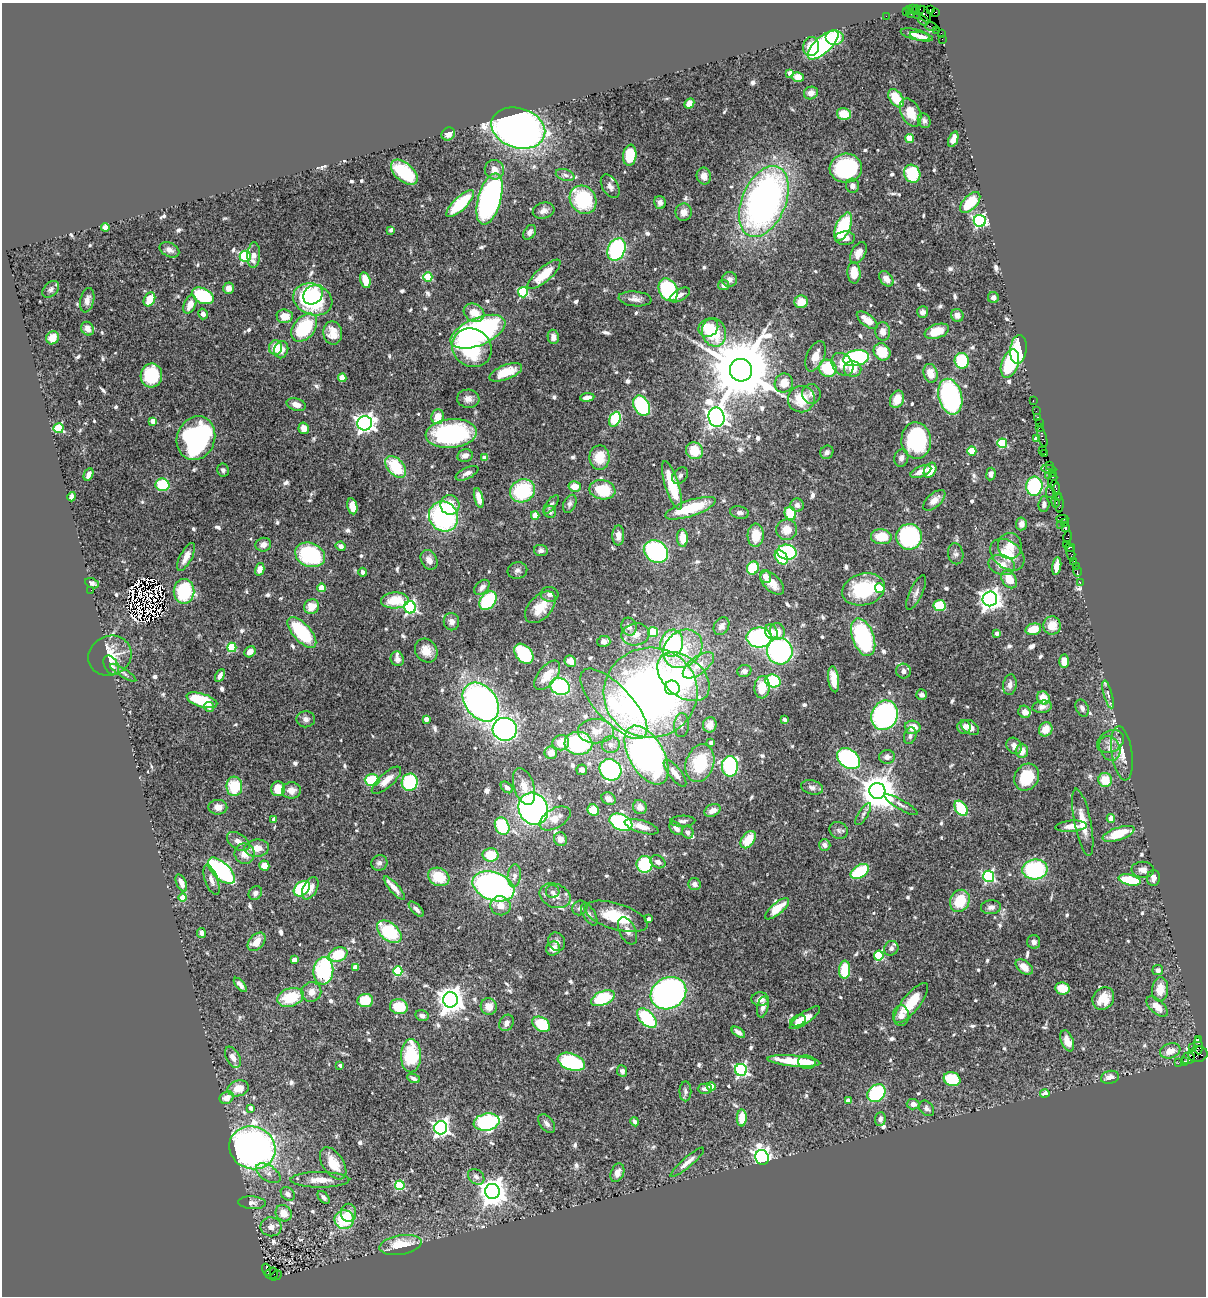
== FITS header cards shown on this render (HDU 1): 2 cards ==
NAXIS1  =                 1204
NAXIS2  =                 1294

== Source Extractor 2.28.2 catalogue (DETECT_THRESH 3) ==
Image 1204 x 1294 px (HDU 1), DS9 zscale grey, 1 PNG px = 1 image px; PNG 1208 x 1298 px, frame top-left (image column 1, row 1294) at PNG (2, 3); each listed source drawn as its Kron ellipse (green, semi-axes under 4 px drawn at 4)
Background 1.39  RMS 0.039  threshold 0.118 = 3 sigma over >= 5 px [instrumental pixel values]
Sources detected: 761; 8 with non-positive FLUX_AUTO (blend fragments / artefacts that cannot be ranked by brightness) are neither listed nor drawn; of the other 753, the 500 brightest by FLUX_AUTO listed and drawn (253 fainter detections omitted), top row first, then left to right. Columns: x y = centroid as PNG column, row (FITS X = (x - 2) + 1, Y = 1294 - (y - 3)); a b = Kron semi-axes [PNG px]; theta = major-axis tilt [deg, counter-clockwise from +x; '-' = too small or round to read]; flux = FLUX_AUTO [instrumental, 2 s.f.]
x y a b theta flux
913 9 3 2 - 73
920 9 2 2 - 16
909 10 4 2 - 91
915 10 5 2 - 54
930 10 4 3 - 33
907 12 3 3 - 77
935 12 4 2 - 42
911 14 3 2 - 57
925 14 8 5 -62 340
886 16 2 2 - 21
918 16 2 2 - 28
923 20 6 3 -36 330
931 27 6 3 -20 110
937 30 2 2 - 54
941 33 4 2 - 96
915 34 15 5 -13 18
921 37 12 4 -12 20
835 38 9 7 0 49
942 39 2 2 - 23
823 45 19 8 43 470
811 47 9 8 - 42
790 73 4 4 - 31
798 77 6 5 - 23
811 93 7 6 - 16
896 98 10 6 -56 69
689 103 5 4 - 16
910 112 15 9 -63 54
844 114 7 6 - 53
924 121 8 6 -66 9.4
518 128 27 20 -16 1900
448 134 7 6 - 19
910 138 4 4 - 73
953 139 8 4 69 25
630 155 10 6 82 82
846 168 16 14 5 300
494 170 10 9 - 20
404 172 16 9 -41 180
912 174 9 8 - 130
565 175 10 5 -17 9.1
704 176 8 7 - 25
610 186 13 7 -59 14
852 186 7 6 - 11
490 199 26 11 74 730
583 200 15 13 -54 200
764 201 37 22 67 1200
660 202 6 6 - 13
970 203 13 7 46 98
460 204 18 6 44 150
544 211 11 8 17 15
684 212 8 8 - 21
980 221 6 6 - 540
105 227 4 4 - 11
843 227 15 7 65 190
391 230 4 3 - 9
530 232 8 5 54 10
845 238 10 6 2 22
616 249 11 8 66 310
169 250 10 7 -25 15
858 253 12 7 60 26
254 255 13 6 86 22
245 256 6 5 - 270
854 273 11 6 -86 42
544 274 21 7 41 71
428 277 4 4 - 110
729 279 7 7 - 14
886 279 9 6 -51 21
365 280 8 5 -76 47
724 285 5 5 - 10
229 288 6 5 - 20
51 289 9 7 45 8.7
668 290 12 9 -61 240
523 292 5 5 - 220
313 295 11 8 47 110
680 295 11 5 30 14
203 296 11 7 -25 150
993 298 5 5 - 11
149 299 7 5 64 61
313 299 20 15 -20 320
635 299 16 7 -6 18
87 300 12 6 76 17
801 302 7 6 - 33
190 304 10 5 67 28
923 312 6 5 - 11
474 313 11 8 -29 47
203 314 5 5 - 13
957 315 6 6 - 14
285 316 8 6 -4 39
867 320 12 6 -38 34
304 328 16 10 51 180
708 328 10 8 30 58
88 329 7 6 - 18
937 331 12 7 18 57
478 332 29 14 23 660
714 332 14 12 -75 110
883 332 9 7 -84 18
333 333 11 9 -78 33
553 337 7 5 -80 16
52 338 7 6 - 30
275 348 7 6 - 50
472 348 20 18 -36 180
1018 349 14 8 84 200
281 350 9 7 75 21
882 352 9 8 - 62
815 356 16 8 66 34
856 358 13 7 11 450
962 361 8 7 - 130
842 364 12 10 -50 35
1010 364 14 8 71 180
828 368 9 8 - 120
853 369 9 8 - 29
741 370 11 11 - 31000
506 372 17 7 21 52
930 373 9 7 -74 39
151 375 12 10 78 170
342 378 4 4 - 44
784 383 10 9 - 38
811 394 10 9 - 12
587 397 7 3 7 11
950 397 18 11 -76 410
468 399 11 9 -6 17
801 399 13 13 - 74
897 399 9 6 65 38
1033 400 2 2 - 29
296 405 10 6 -17 19
641 406 11 7 -59 200
1036 411 2 2 - 52
438 417 7 6 - 37
716 417 10 8 -77 1900
1037 417 3 2 - 87
615 419 8 5 63 150
153 421 4 4 - 29
365 423 7 7 - 1400
1039 423 2 2 - 79
59 428 5 5 - 130
304 428 6 5 - 26
1039 428 2 2 - 56
451 433 25 14 5 360
1042 437 11 3 -74 350
196 438 22 19 68 590
1036 438 4 4 - 13
916 441 18 15 -88 260
1002 443 5 5 - 160
1043 450 2 2 - 40
694 451 9 8 - 73
972 451 4 4 - 88
827 452 7 6 - 9.2
1045 454 2 2 - 46
465 456 8 6 12 15
485 458 4 4 - 25
599 458 12 10 88 51
901 458 9 7 75 13
1050 465 3 3 - 72
396 467 13 8 -47 120
1049 469 7 4 -5 420
223 470 6 6 - 9
930 470 8 5 61 39
921 471 11 5 22 28
467 473 12 5 26 14
1052 473 2 2 - 31
89 474 6 4 64 19
991 474 6 4 82 11
1048 475 4 2 - 72
680 476 9 7 48 9
1053 480 8 4 75 380
162 485 7 6 - 140
672 485 25 7 -72 120
575 486 6 5 - 33
1034 486 9 8 - 220
1055 487 7 3 -78 440
602 490 13 9 -11 95
522 491 13 11 29 180
1050 492 6 2 90 130
72 497 4 4 - 20
1058 497 4 2 - 62
479 498 10 4 -76 28
934 500 13 7 42 25
1055 502 5 3 - 140
1059 503 9 3 -89 330
551 504 11 5 52 8.3
570 504 9 6 63 9.4
1044 504 8 5 86 9.2
450 505 10 9 - 51
797 505 6 6 - 12
352 506 8 5 -78 34
691 508 26 8 19 130
550 512 6 6 - 8.9
739 512 9 6 -11 11
790 513 7 5 -69 91
535 515 4 4 - 58
443 517 15 14 - 450
1062 519 6 2 0 170
1064 522 3 2 - 120
1021 524 6 5 - 14
1060 524 2 2 - 42
1066 527 3 2 - 110
787 530 10 10 - 40
618 535 10 6 88 19
756 535 11 8 88 57
881 537 10 7 -5 69
909 537 13 12 - 370
1068 537 6 4 76 330
682 538 9 5 -86 40
1066 544 3 2 - 59
263 545 8 6 17 18
341 546 5 4 - 14
1010 546 13 12 - 35
1070 547 5 4 - 340
541 550 7 5 -9 8.9
656 551 13 10 -34 360
787 552 10 7 -9 250
1071 553 8 4 -84 90
956 554 10 7 -80 10
310 555 15 12 -22 250
1007 555 19 13 -39 70
186 557 15 6 63 27
781 557 8 5 -51 95
429 560 10 7 -61 19
1074 562 4 3 - 170
1002 565 13 9 -17 30
1057 566 9 4 81 28
1076 566 2 2 - 20
753 568 7 6 - 120
260 569 6 4 76 28
517 570 10 8 14 10
362 572 4 3 - 8.2
1077 572 5 2 - 65
765 576 6 5 - 17
1009 579 10 7 -54 48
92 583 7 4 -22 8.8
772 583 14 8 -44 38
1080 583 3 2 - 35
482 587 9 6 45 14
321 588 4 4 - 60
880 588 5 4 - 120
863 589 22 15 13 170
91 590 2 2 - 19
184 591 12 10 -90 180
916 593 19 6 65 13
550 594 9 7 -2 12
990 599 7 7 - 1900
395 600 14 8 2 70
488 601 10 7 51 190
940 605 6 5 - 97
311 607 8 7 - 40
410 607 6 6 - 510
540 607 19 11 47 59
451 622 8 7 - 14
721 626 9 7 59 16
1052 626 9 8 - 41
629 627 9 7 -70 15
1033 629 8 5 15 51
777 631 8 7 - 29
302 632 19 8 -48 200
653 632 5 5 - 69
771 632 8 6 -65 21
997 633 4 4 - 12
636 634 14 11 11 29
863 637 19 10 -70 310
759 638 12 10 0 490
604 641 6 5 - 14
672 643 13 11 72 330
232 647 4 4 - 150
683 649 21 17 43 99
426 651 12 10 -54 33
780 651 13 13 - 520
250 652 6 5 - 22
524 654 11 8 -47 210
110 656 22 19 26 66
397 659 7 6 - 10
570 661 6 5 - 26
1064 661 7 5 -89 34
111 665 10 6 -61 14
698 665 18 8 37 40
744 671 7 6 - 11
904 671 7 7 - 14
123 673 15 4 -32 8.8
547 675 17 9 51 44
220 676 7 4 64 14
683 677 30 19 -40 310
833 679 13 5 -83 42
773 681 8 6 -17 200
1010 685 10 6 80 13
560 686 10 8 -24 270
762 687 11 7 86 49
672 688 7 7 - 89
651 693 47 45 3 1700
1108 694 14 4 -75 9.4
922 695 5 5 - 11
1043 698 7 6 - 40
202 700 16 6 -17 120
481 702 22 15 -51 1200
614 704 45 18 -47 170
209 707 5 5 - 11
1042 707 10 6 9 13
1082 708 9 6 -65 11
1024 712 6 6 - 17
885 715 15 13 62 500
306 719 9 8 - 12
426 719 4 4 - 24
784 719 4 3 - 10
681 725 12 7 88 12
710 725 8 7 - 22
913 727 8 6 -3 39
964 727 7 6 - 8.6
970 727 9 6 -34 21
505 729 12 11 - 850
1046 729 7 6 - 39
596 731 18 12 0 42
910 736 8 6 72 10
1110 741 14 10 28 24
561 743 8 7 - 35
578 743 14 11 -5 270
711 743 4 3 - 12
611 745 9 8 - 15
1014 746 8 7 - 16
1110 748 13 10 -65 22
1022 751 7 6 - 27
551 753 6 6 - 28
1122 753 27 10 -82 38
647 755 32 17 -60 1300
887 757 8 7 - 13
848 759 12 9 -37 420
700 763 19 14 72 140
730 766 10 8 -90 330
582 770 5 5 - 11
610 770 11 10 - 480
675 773 16 6 -52 31
1027 777 14 12 56 110
372 780 7 6 - 140
386 780 19 7 42 33
1105 780 7 6 - 55
410 782 9 8 - 220
234 786 10 8 90 97
507 787 7 4 -41 12
524 787 19 10 -72 34
812 787 11 7 -14 12
278 789 7 7 - 44
291 790 9 8 - 24
877 791 8 8 - 6700
609 799 7 6 - 16
901 805 19 5 -30 12
218 807 9 7 -1 21
640 807 7 6 - 20
961 808 8 5 -56 110
533 809 16 14 -64 890
593 810 6 5 - 62
712 810 9 6 23 22
863 814 13 4 58 8.6
555 818 17 9 31 33
1111 818 4 4 - 37
274 819 4 3 - 16
683 821 12 5 2 9.9
621 822 12 8 -24 300
1083 822 34 8 -79 50
502 826 9 7 -64 150
1071 826 16 5 4 25
642 827 17 6 -17 25
676 828 8 5 -44 16
839 830 9 8 - 9.5
688 832 6 5 - 10
1118 834 16 6 19 84
560 839 7 6 - 18
748 840 10 6 53 63
238 841 12 7 -34 19
825 845 6 5 - 11
257 848 12 8 5 29
245 854 10 10 - 31
490 855 8 6 -3 73
658 862 8 6 -27 15
379 863 8 7 - 9.9
644 864 8 8 - 130
264 866 5 5 - 39
1035 869 12 10 6 260
1143 870 11 8 -1 15
221 871 17 8 -44 450
860 871 10 6 32 140
514 876 11 6 84 17
989 876 5 5 - 410
439 877 11 8 -29 77
1153 878 8 6 87 15
211 880 16 6 -70 19
1130 880 11 5 -13 120
181 883 9 5 -65 20
695 884 6 6 - 12
493 886 22 14 -20 840
310 888 12 7 62 28
394 888 15 5 -49 25
302 889 9 6 41 180
553 892 7 6 - 8.2
255 893 7 6 - 9.5
555 896 16 12 -23 31
183 897 4 4 - 57
960 901 11 9 65 87
500 906 10 9 - 28
991 907 10 7 5 12
580 908 8 7 - 8.7
416 909 10 4 -46 12
777 909 15 5 40 50
589 914 12 6 -59 10
616 916 32 13 -17 110
648 919 4 3 - 12
627 931 15 8 -65 17
389 932 14 8 -40 160
201 933 5 4 - 9.1
257 942 11 7 47 38
557 942 9 8 - 13
1034 942 7 6 - 11
891 948 7 7 - 11
553 949 7 6 - 27
338 954 9 7 19 76
879 956 5 4 - 170
294 960 4 4 - 32
355 967 4 4 - 32
1024 967 10 6 -40 28
845 970 9 5 86 88
1158 970 5 5 - 13
323 971 14 10 84 280
398 971 5 4 - 170
240 985 8 4 -49 11
1062 988 7 6 - 52
1160 989 12 8 83 41
311 992 10 9 - 24
668 993 18 15 29 1000
290 997 13 9 18 110
603 998 12 6 22 160
1103 998 12 10 55 46
760 999 8 7 - 17
365 1000 8 6 6 71
450 1000 7 7 - 3100
911 1003 24 8 51 75
489 1006 8 8 - 29
399 1007 9 7 -13 92
763 1007 11 5 79 15
1157 1007 13 6 -43 36
422 1016 7 5 -15 11
901 1016 10 8 -88 20
647 1018 12 7 -44 210
805 1018 18 6 35 43
798 1021 8 5 20 13
506 1023 9 6 60 12
541 1024 9 6 -34 130
738 1032 7 4 -34 13
1198 1039 3 2 - 460
1067 1041 11 6 -69 32
1198 1046 8 4 -85 140
1192 1047 2 2 - 370
1170 1051 10 7 20 31
1198 1054 9 7 13 490
411 1056 16 10 89 150
233 1057 11 7 -63 15
1188 1058 7 5 15 340
794 1061 26 5 -5 90
1185 1061 4 2 - 98
571 1062 14 8 -19 250
807 1062 9 7 -11 21
1178 1063 2 2 - 26
340 1065 4 4 - 8.8
741 1070 6 6 - 500
622 1071 6 5 - 9.8
1110 1077 9 6 12 17
414 1078 6 3 -21 8.5
952 1079 8 7 - 110
711 1086 4 4 - 39
238 1088 11 8 16 41
705 1089 7 5 1 10
685 1091 10 6 89 8.5
876 1093 10 8 43 210
1045 1094 5 4 - 20
227 1098 7 6 - 24
848 1101 4 4 - 27
913 1104 6 5 - 15
251 1108 4 4 - 13
926 1108 9 6 -45 8.3
742 1118 8 5 87 46
880 1119 7 5 86 9
487 1122 13 8 11 380
635 1122 5 4 - 9
547 1124 11 6 -53 11
441 1128 6 6 - 940
252 1148 23 21 -23 1300
762 1157 7 6 - 1100
687 1162 22 5 40 23
333 1163 18 10 -56 56
268 1173 14 7 -32 17
617 1173 10 6 68 16
476 1177 9 7 -40 11
320 1180 29 8 0 39
400 1185 5 4 - 170
492 1191 7 7 - 3700
288 1194 8 6 -45 12
324 1197 7 4 -50 8.3
252 1203 14 6 -4 10
284 1213 8 7 - 33
349 1213 9 7 90 24
344 1220 10 9 - 120
271 1227 10 9 - 15
400 1245 21 9 9 76
267 1270 6 3 -71 250
272 1273 6 5 - 660
276 1276 6 3 28 280
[253 fainter detections neither listed nor drawn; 8 non-positive-flux detections neither listed nor drawn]